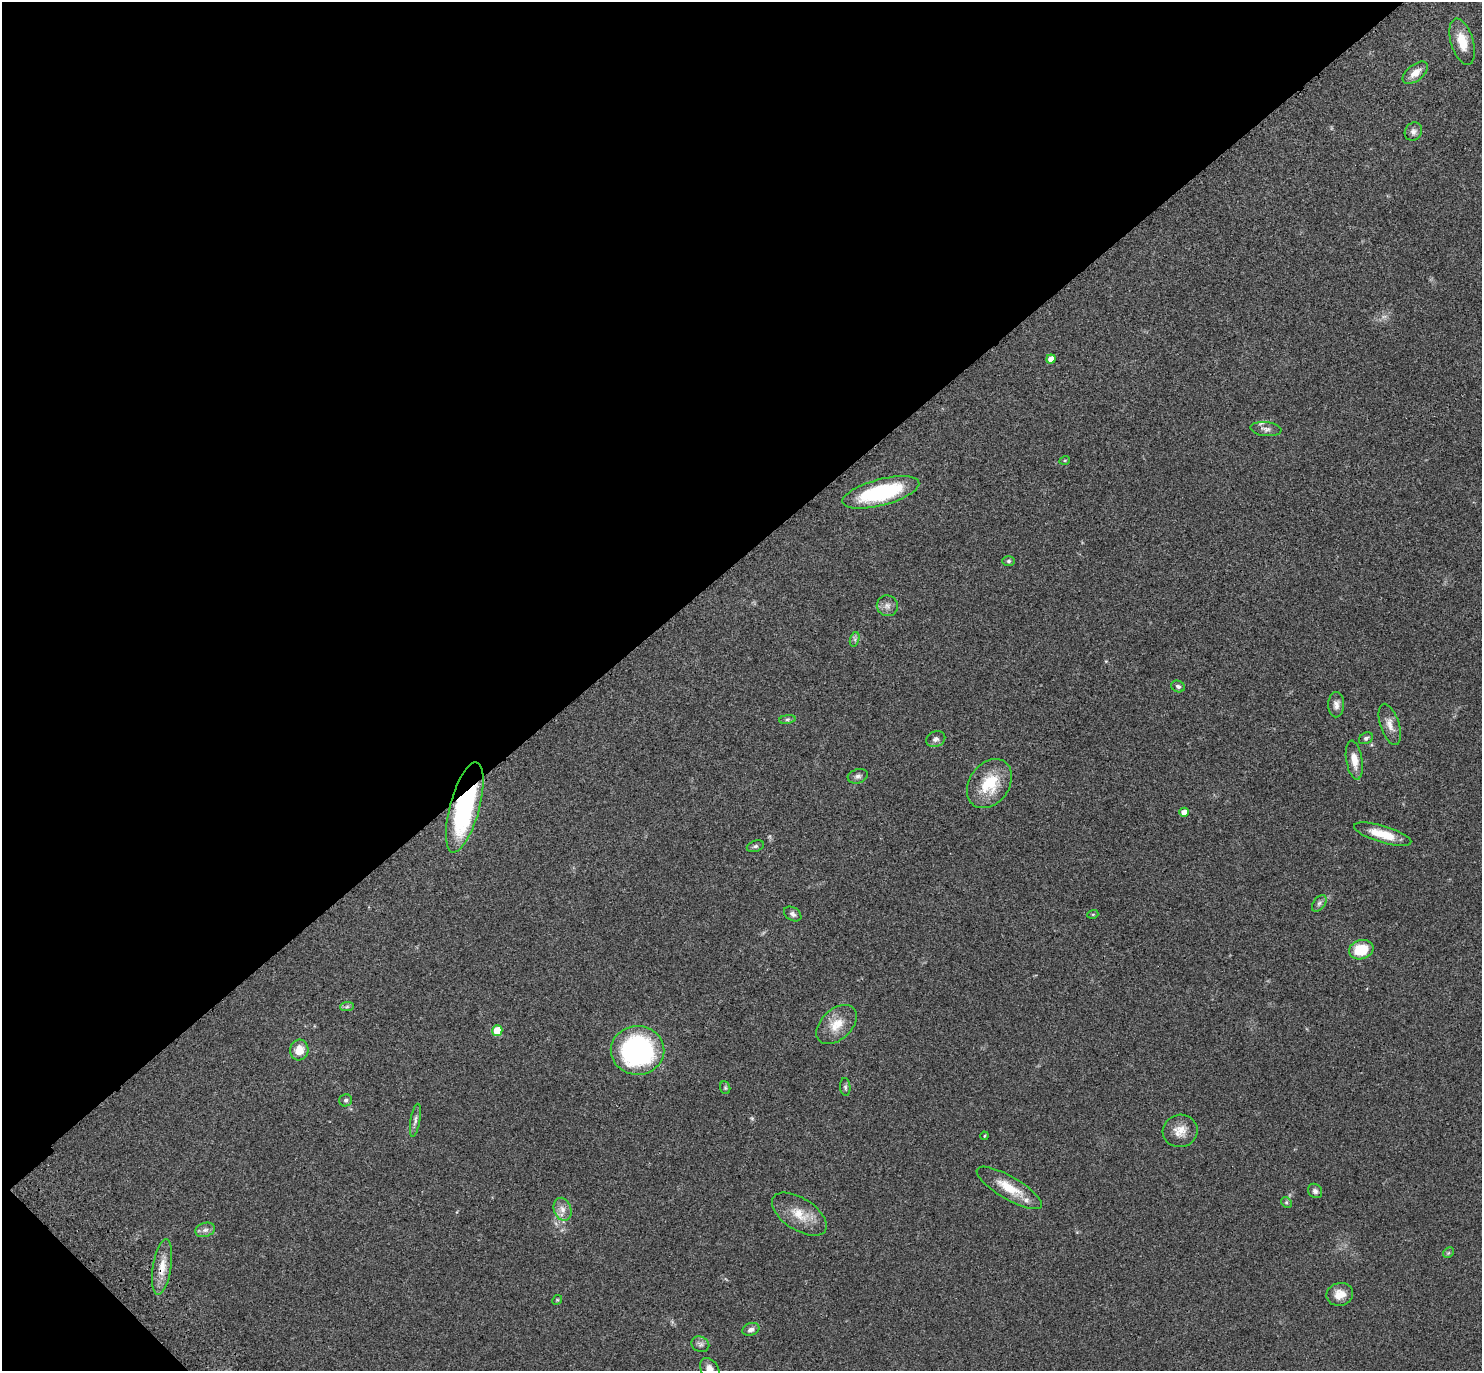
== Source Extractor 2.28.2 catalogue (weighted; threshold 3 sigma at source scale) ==
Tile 5 of 4 x 4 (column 1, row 2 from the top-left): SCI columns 101-1580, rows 3010-4378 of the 6141 x 6133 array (HDU 1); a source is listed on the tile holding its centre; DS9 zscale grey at full resolution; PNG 1484 x 1373 px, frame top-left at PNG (2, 2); each listed source drawn as its Kron ellipse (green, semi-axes under 4 px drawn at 4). Shown black and unused: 42% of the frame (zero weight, under 3 of 4 exposures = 6% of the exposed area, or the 3 px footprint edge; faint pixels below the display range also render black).
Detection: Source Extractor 2.28.2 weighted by HDU 2 'WHT'; one run over the whole footprint, this tile lists its part. Background 0.0512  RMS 0.0054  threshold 0.0244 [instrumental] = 3 sigma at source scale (4.5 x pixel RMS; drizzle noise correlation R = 1.50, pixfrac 1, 0.05/0.05 arcsec/px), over >= 5 px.
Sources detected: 54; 1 too faint to see at this stretch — neither listed nor drawn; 2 inside a brighter listed object's ellipse — not listed separately; the other 51 listed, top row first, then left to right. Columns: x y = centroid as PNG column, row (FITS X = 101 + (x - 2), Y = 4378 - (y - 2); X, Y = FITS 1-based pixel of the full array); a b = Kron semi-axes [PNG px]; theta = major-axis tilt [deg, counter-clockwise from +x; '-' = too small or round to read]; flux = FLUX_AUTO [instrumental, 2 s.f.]
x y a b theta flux
1462 42 24 11 -73 10
1415 73 15 8 38 4.9
1413 132 9 8 - 2.1
1051 359 4 4 - 4.4
1266 429 15 7 -5 2.4
1065 460 5 3 - 0.43
881 492 39 13 15 44
1009 561 6 5 - 0.91
887 606 10 10 - 2.9
855 639 7 4 73 1.1
1178 686 7 5 -21 1.3
1336 705 13 8 89 2.8
787 719 8 4 8 1
1390 724 21 9 -72 4.7
1366 738 7 5 29 1.2
936 739 10 7 22 1.7
1354 760 20 8 -80 5.5
858 776 10 7 16 1.7
989 784 27 20 54 19
465 807 46 14 75 85
1184 812 5 4 - 3.8
1383 834 30 8 -17 12
755 846 9 5 17 1.2
1319 903 9 5 53 1.5
793 914 9 6 -34 1.6
1093 914 5 3 - 0.52
1361 950 12 9 17 15
347 1007 7 4 2 1
837 1024 24 15 43 9.6
497 1031 5 5 - 13
299 1050 10 9 - 6.5
638 1050 27 24 -1 100
845 1087 9 5 -85 1.1
725 1088 6 5 - 0.84
346 1100 6 6 - 1.3
415 1120 17 4 81 2
1180 1131 18 16 14 6.6
984 1136 4 4 - 0.54
1009 1188 37 11 -30 13
1315 1191 8 6 -45 1.7
1286 1202 6 4 -46 0.84
562 1209 12 8 -70 3.6
799 1214 31 16 -33 12
205 1230 10 7 18 2.2
1448 1253 6 4 45 0.75
162 1267 28 9 81 8.3
1340 1294 13 11 13 5.7
557 1300 5 4 - 0.59
751 1329 9 6 19 2.2
700 1344 9 7 -24 1.7
710 1369 12 8 -55 3.9
Overlapping masked pixels (flux is a lower limit): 2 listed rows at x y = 465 807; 162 1267
Isophote crosses this tile's border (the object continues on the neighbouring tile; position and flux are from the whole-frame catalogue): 1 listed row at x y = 710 1369